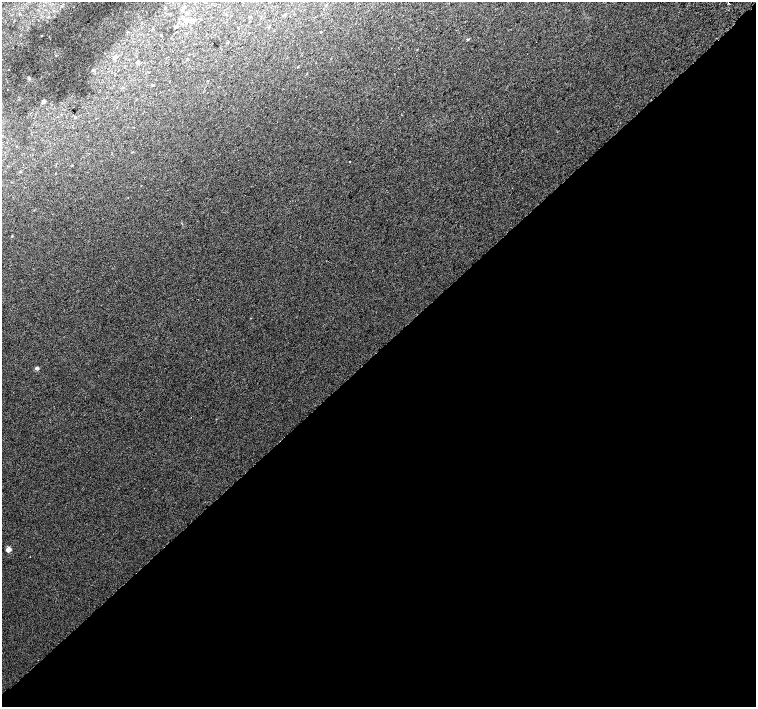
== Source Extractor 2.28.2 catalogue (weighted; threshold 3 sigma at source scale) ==
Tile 15 of 4 x 4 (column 3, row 4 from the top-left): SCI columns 3052-4558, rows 255-1663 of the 6096 x 6079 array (HDU 1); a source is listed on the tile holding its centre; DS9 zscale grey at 2 x 2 block average (1 PNG px = mean of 2 x 2 image px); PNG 758 x 709 px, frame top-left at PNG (2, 2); no overlay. Shown black and unused: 51% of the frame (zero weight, under 2 of 3 exposures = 2% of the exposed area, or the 3 px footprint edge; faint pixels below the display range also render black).
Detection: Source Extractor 2.28.2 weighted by HDU 2 'WHT'; one run over the whole footprint, this tile lists its part. Background 0.0147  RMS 0.0075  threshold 0.0339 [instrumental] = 3 sigma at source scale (4.5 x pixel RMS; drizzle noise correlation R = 1.50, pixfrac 1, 0.0396/0.0396 arcsec/px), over >= 5 px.
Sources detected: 23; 1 inside a brighter listed object's ellipse — not listed separately; the other 22 listed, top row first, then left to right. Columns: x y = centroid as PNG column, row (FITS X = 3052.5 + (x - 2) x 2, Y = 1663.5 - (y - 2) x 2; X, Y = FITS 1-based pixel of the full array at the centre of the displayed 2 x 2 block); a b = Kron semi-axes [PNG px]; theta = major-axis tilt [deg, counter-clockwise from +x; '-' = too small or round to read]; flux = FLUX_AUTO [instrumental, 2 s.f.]
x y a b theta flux
728 3 2 2 - 1.1
184 7 4 3 - 3.1
165 8 3 2 - 0.9
187 13 4 3 - 2.4
185 21 4 3 - 2.5
192 22 7 4 84 4.2
176 27 4 3 - 1.8
161 35 2 2 - 1.1
41 36 2 2 - 0.77
468 39 4 2 - 1.1
117 57 3 2 - 1
138 62 4 3 - 2.5
298 67 3 2 - 0.83
93 70 3 2 - 1.3
29 79 4 3 - 2.1
153 85 3 2 - 0.87
43 101 4 3 - 4.6
75 117 3 2 - 1.3
349 162 2 2 - 2.5
20 172 2 2 - 1.1
37 368 4 3 - 3.8
8 549 4 3 - 11
Diffuse or blended objects may show on this block-average render without a row.